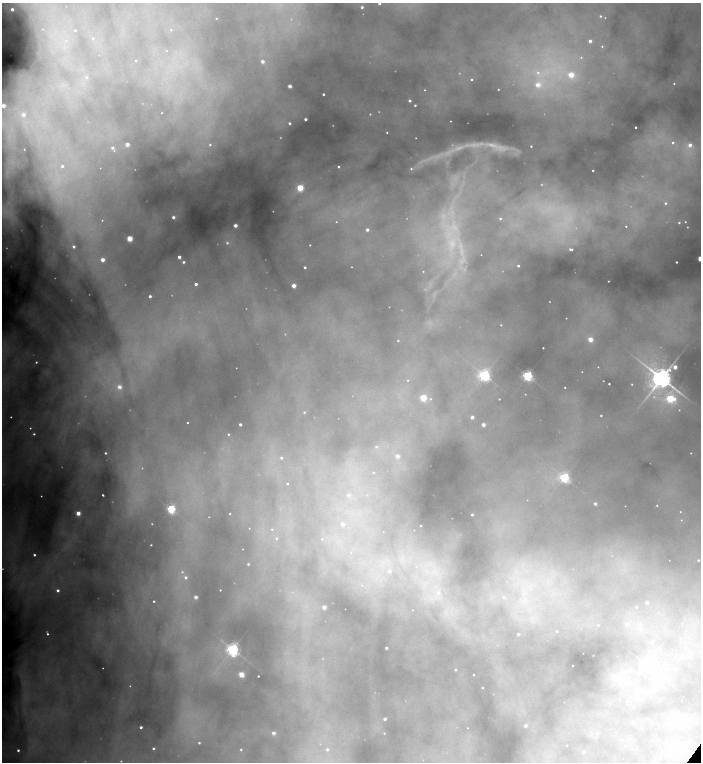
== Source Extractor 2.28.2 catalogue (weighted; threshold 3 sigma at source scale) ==
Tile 11 of 4 x 4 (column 3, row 3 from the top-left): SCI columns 3098-4495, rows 1521-3039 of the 6054 x 6077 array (HDU 1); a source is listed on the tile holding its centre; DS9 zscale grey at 2 x 2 block average (1 PNG px = mean of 2 x 2 image px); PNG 703 x 764 px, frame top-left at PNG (2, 3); no overlay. Shown black and unused: <1% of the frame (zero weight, under 4 of 8 exposures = <1% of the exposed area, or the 3 px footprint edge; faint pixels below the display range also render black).
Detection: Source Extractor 2.28.2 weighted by HDU 2 'WHT'; one run over the whole footprint, this tile lists its part. Background 0.434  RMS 0.013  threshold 0.052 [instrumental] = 3 sigma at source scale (4.09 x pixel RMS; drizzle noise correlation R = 1.36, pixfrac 0.8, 0.05/0.05 arcsec/px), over >= 5 px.
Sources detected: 288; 84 too faint to see at this stretch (2 x 2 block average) — not listed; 7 inside a brighter listed object's ellipse — not listed separately; the other 197 listed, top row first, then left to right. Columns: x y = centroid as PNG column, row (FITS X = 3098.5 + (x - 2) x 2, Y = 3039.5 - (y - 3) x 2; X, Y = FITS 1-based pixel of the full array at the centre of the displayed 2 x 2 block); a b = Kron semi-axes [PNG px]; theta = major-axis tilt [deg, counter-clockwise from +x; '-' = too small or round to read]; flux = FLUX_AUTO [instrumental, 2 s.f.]
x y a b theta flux
379 3 2 2 - 8.3
66 6 3 2 - 1.5
362 7 2 2 - 13
12 9 2 2 - 22
600 16 3 3 - 6
216 18 2 2 - 3.2
43 29 4 4 - 4.8
75 30 3 2 - 5.9
171 30 3 3 - 3.7
93 38 4 3 - 6.2
590 41 2 2 - 25
602 46 3 3 - 3.5
166 51 2 2 - 1.6
581 57 4 4 - 5.4
136 61 2 2 - 2.6
262 61 2 2 - 28
538 73 50 24 4 330
86 77 4 4 - 10
471 79 3 3 - 4.7
674 84 3 3 - 4.9
290 86 2 2 - 48
323 94 2 2 - 7.5
410 101 2 2 - 13
415 105 2 2 - 7.4
162 113 2 2 - 2.1
370 114 3 3 - 3.9
23 115 3 3 - 28
305 119 2 2 - 21
289 123 2 2 - 13
4 126 43 16 -63 130
635 127 2 2 - 6
387 132 2 2 - 3.9
416 138 2 2 - 2.1
673 142 4 4 - 12
127 144 2 2 - 52
210 145 4 4 - 6.9
531 146 2 2 - 4.5
690 146 11 8 83 60
112 148 2 2 - 14
114 151 3 3 - 3.2
62 166 3 3 - 14
338 167 2 2 - 8
411 169 4 4 - 7.9
593 170 2 2 - 4.5
300 188 3 3 - 240
665 203 4 3 - 7.2
173 217 2 2 - 24
500 219 3 2 - 7.2
102 220 4 4 - 5.5
565 221 59 31 71 320
336 222 3 3 - 4.1
685 222 3 3 - 3.9
679 223 3 3 - 5.7
235 225 2 2 - 39
626 226 2 2 - 3.3
687 227 2 2 - 2.5
367 230 2 2 - 24
129 239 3 3 - 170
227 243 4 4 - 11
452 243 76 29 82 610
310 245 2 2 - 3.2
74 247 3 3 - 18
481 255 2 2 - 1.5
179 257 2 2 - 28
700 259 2 2 - 130
102 260 3 2 - 57
183 262 2 2 - 9.4
676 262 2 2 - 5.6
518 266 2 2 - 9.4
305 267 2 2 - 10
608 281 2 2 - 2.7
196 284 2 2 - 17
294 286 2 2 - 66
150 296 2 2 - 16
389 307 2 2 - 1.2
566 318 2 2 - 2
501 325 2 2 - 3.2
590 339 3 3 - 88
398 341 2 2 - 4
543 348 2 2 - 3.9
36 362 2 2 - 4.5
598 367 2 2 - 2.3
675 367 4 3 - 48
582 372 2 2 - 1.7
484 375 4 4 - 1000
527 376 4 3 - 820
661 378 10 6 -39 5300
408 380 3 3 - 3.6
603 381 2 2 - 1.7
609 384 2 2 - 5.8
632 384 2 2 - 2.9
119 387 3 3 - 46
565 387 2 2 - 2.6
525 394 2 2 - 2
423 398 3 3 - 230
670 398 5 4 - 350
430 399 4 4 - 5.4
499 399 2 2 - 2.9
679 410 2 2 - 2.1
304 412 3 3 - 6.5
601 416 2 2 - 5.4
472 417 2 2 - 27
187 423 2 2 - 3.8
240 424 2 2 - 15
483 425 2 2 - 40
34 434 2 2 - 6
228 434 2 2 - 4.6
376 447 4 4 - 9.1
105 453 2 2 - 6.3
691 453 2 2 - 2.1
397 456 3 3 - 42
281 458 3 3 - 13
142 468 3 3 - 3.8
373 473 3 3 - 6.2
564 477 4 3 - 650
287 484 2 2 - 4.6
103 495 3 2 - 4.5
348 495 3 3 - 17
366 495 3 3 - 2.2
527 500 2 2 - 1.3
595 504 2 2 - 18
657 505 3 2 - 2.8
625 506 2 2 - 1.3
171 509 3 3 - 490
680 512 2 2 - 2.6
78 513 3 3 - 95
230 514 2 2 - 3
472 515 2 2 - 7.7
209 517 2 2 - 1.6
342 524 3 3 - 32
421 526 2 2 - 2.5
249 528 2 2 - 2.1
272 529 3 3 - 4.1
414 530 2 2 - 0.97
276 538 4 4 - 6.1
322 539 4 4 - 5.3
151 545 2 2 - 4.4
351 553 3 3 - 3.5
34 555 2 2 - 10
669 560 2 2 - 1.1
698 560 2 2 - 5.5
248 564 2 2 - 6.9
389 571 2 2 - 20
182 572 4 4 - 7.2
186 577 3 3 - 14
507 581 3 2 - 2.6
362 585 3 3 - 3.7
58 590 2 2 - 20
220 590 2 2 - 3.8
438 593 7 6 - 22
196 597 2 2 - 35
504 597 5 5 - 12
525 600 5 4 - 9
154 601 2 2 - 5.6
647 602 2 2 - 21
324 607 2 2 - 61
636 607 3 3 - 5.5
345 609 2 2 - 1.1
413 610 2 2 - 1.6
627 624 4 3 - 21
682 624 3 2 - 1.6
598 625 3 3 - 4.1
46 631 3 2 - 1.8
556 631 2 2 - 4.6
47 634 2 2 - 6.7
518 634 3 2 - 11
497 645 2 2 - 0.94
386 648 2 2 - 20
232 649 5 4 - 1300
593 655 2 2 - 1.2
573 665 2 2 - 2.6
646 665 4 4 - 1200
455 670 2 2 - 6.8
241 674 3 3 - 130
638 674 4 3 - 3.6
473 675 2 2 - 4.2
258 676 2 2 - 4.9
482 688 2 2 - 4
564 702 2 2 - 0.67
677 718 3 3 - 28
385 719 2 2 - 21
525 726 2 2 - 22
141 727 2 2 - 16
467 728 2 2 - 2.3
273 733 2 2 - 33
384 733 2 2 - 2.5
622 740 3 2 - 2.1
199 743 2 2 - 6.1
320 744 3 3 - 2
566 745 2 2 - 1.4
153 748 2 2 - 9.4
327 749 3 3 - 13
18 750 2 2 - 12
241 750 3 3 - 5.3
583 752 3 2 - 6
423 760 3 2 - 2
121 761 2 2 - 3.4
Isophote crosses this tile's border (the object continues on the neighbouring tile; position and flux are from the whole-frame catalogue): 3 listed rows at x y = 379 3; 4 126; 700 259
Diffuse or blended objects may show on this block-average render without a row.